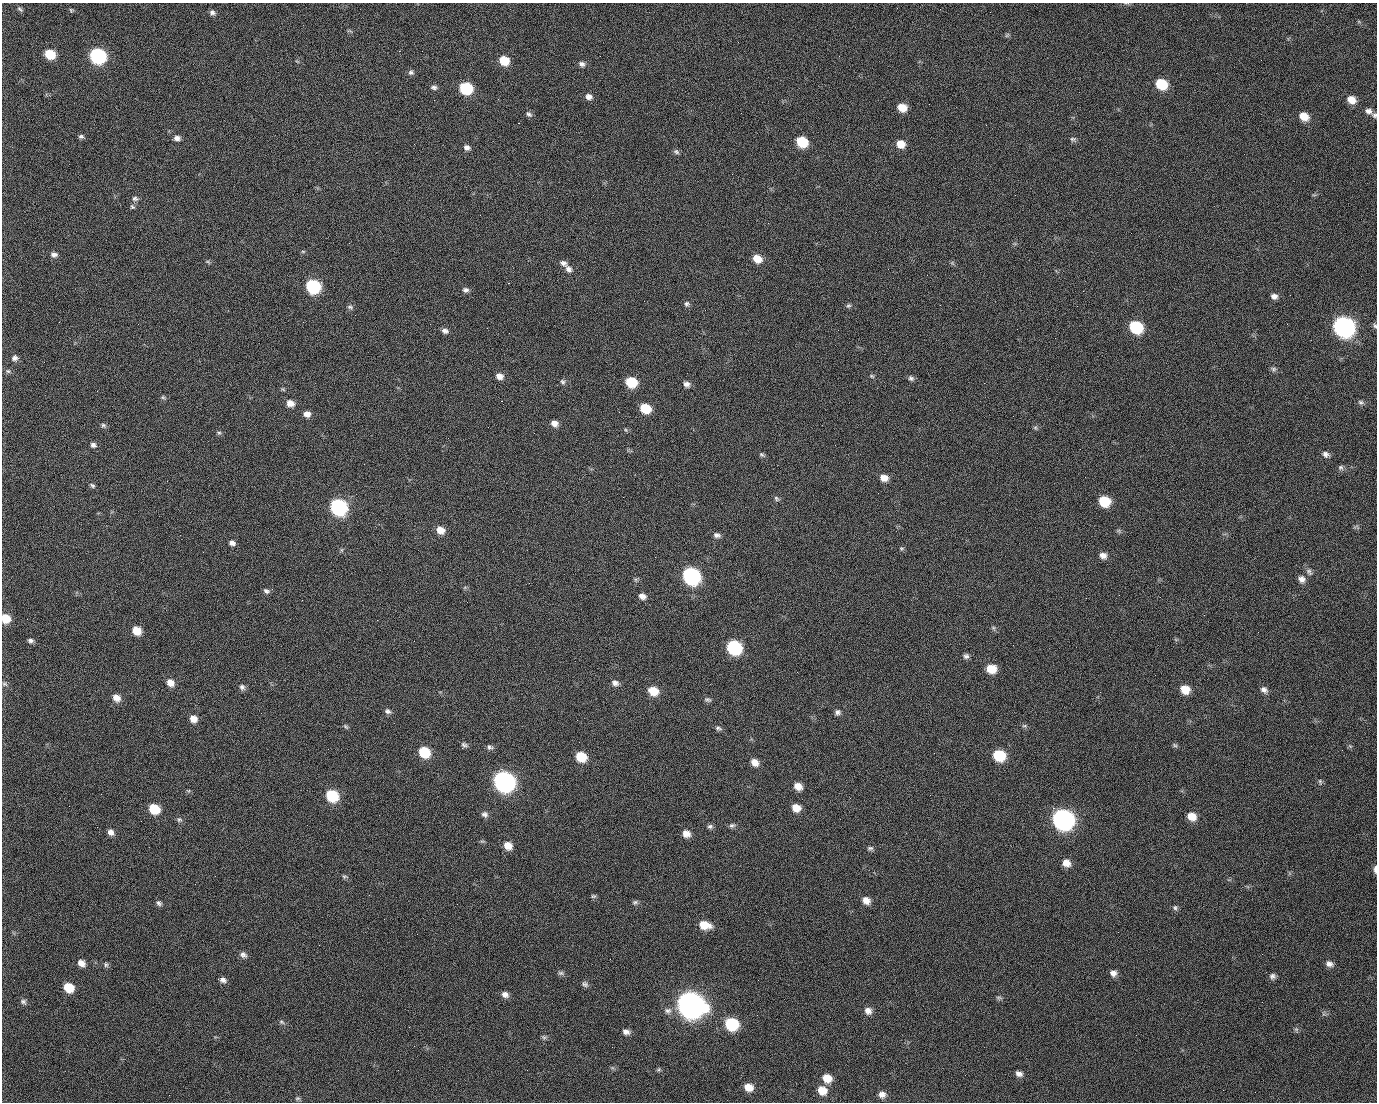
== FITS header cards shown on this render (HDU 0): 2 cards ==
NAXIS1  =                 1375 / length of data axis 1
NAXIS2  =                 1100 / length of data axis 2

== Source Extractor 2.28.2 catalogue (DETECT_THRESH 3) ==
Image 1375 x 1100 px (HDU 0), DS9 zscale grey, 1 PNG px = 1 image px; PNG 1379 x 1104 px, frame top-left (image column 1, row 1100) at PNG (2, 3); no overlay
Background 1540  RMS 34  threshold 101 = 3 sigma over >= 5 px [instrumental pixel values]
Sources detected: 203; all 203 listed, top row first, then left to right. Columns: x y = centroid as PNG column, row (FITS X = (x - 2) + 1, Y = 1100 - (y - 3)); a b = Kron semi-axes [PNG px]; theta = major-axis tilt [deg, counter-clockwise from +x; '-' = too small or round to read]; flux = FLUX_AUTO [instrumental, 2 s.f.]
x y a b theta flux
20 9 9 5 -39 4.2e+03
71 12 4 3 - 5.8e+03
212 12 7 5 -24 7.4e+03
990 12 2 2 - 2.0e+03
1007 35 7 4 45 3.4e+03
399 51 2 2 - 2.7e+04
50 54 8 7 - 6.6e+04
98 56 9 8 - 4.6e+05
839 56 2 2 - 9.4e+02
504 61 8 7 - 5.3e+04
582 64 8 6 -27 7.8e+03
411 72 7 7 - 6.0e+03
1161 84 9 7 -23 9.4e+04
434 87 9 6 -7 6.8e+03
466 88 9 7 -19 1.6e+05
589 97 8 7 - 1.1e+04
498 99 3 3 - 1.9e+03
434 100 2 2 - 4.9e+03
1351 100 9 8 - 2.5e+04
902 108 9 7 -18 3.4e+04
1368 111 10 7 -22 1.0e+04
529 114 9 6 -36 6.3e+03
1375 115 6 6 - 5.2e+03
1304 116 9 8 - 3.3e+04
518 123 2 2 - 3.3e+04
81 136 7 6 - 5.0e+03
177 138 8 6 -2 9.6e+03
1073 139 9 5 6 5.1e+03
802 142 9 7 -32 8.4e+04
900 144 9 8 - 2.9e+04
467 147 8 6 -18 8.9e+03
676 152 8 5 -39 5.4e+03
1015 195 2 2 - 7.5e+03
135 199 8 7 - 6.6e+03
132 207 8 6 -44 4.3e+03
480 215 2 2 - 1.0e+03
349 243 2 2 - 8.7e+02
303 251 6 4 -1 2.4e+03
54 255 9 7 -8 8.8e+03
757 259 9 8 - 3.1e+04
208 262 6 4 -19 3.1e+03
564 263 11 7 -30 9.3e+03
568 269 9 7 -44 1.0e+04
927 275 2 2 - 9.1e+02
508 283 2 2 - 5.8e+04
313 286 9 8 - 2.9e+05
466 290 8 7 - 7.3e+03
1083 291 3 2 - 4.1e+03
1290 295 2 2 - 2.4e+03
1274 296 8 7 - 1.0e+04
687 304 8 7 - 6.0e+03
848 306 6 6 - 4.6e+03
350 307 9 5 -15 5.2e+03
355 315 2 2 - 1.0e+03
59 322 3 2 - 1.8e+03
1287 324 2 2 - 1.7e+03
1375 326 7 5 -72 4.0e+03
1136 327 9 8 - 1.6e+05
1344 327 11 9 -32 1.3e+06
445 331 8 6 -23 8.9e+03
15 358 8 7 - 8.5e+03
1274 369 7 7 - 5.6e+03
8 371 6 6 - 4.7e+03
499 376 9 7 -13 1.4e+04
872 376 7 5 -22 3.6e+03
911 378 7 6 - 6.0e+03
563 382 8 6 -56 5.6e+03
631 382 9 7 -22 8.4e+04
984 383 2 2 - 2.3e+04
687 384 8 6 -27 9.7e+03
97 391 2 2 - 1.6e+03
163 397 6 5 - 3.9e+03
501 401 3 2 - 5.8e+04
1361 402 9 6 -18 5.6e+03
290 403 8 7 - 1.8e+04
645 408 9 7 -27 6.3e+04
619 412 2 2 - 1.1e+03
307 414 8 7 - 1.3e+04
554 423 8 7 - 1.4e+04
103 425 7 6 - 4.9e+03
1035 428 7 5 -30 3.5e+03
626 430 6 3 -70 2.6e+03
219 433 6 5 - 4.0e+03
93 445 8 7 - 7.7e+03
1326 454 9 7 -17 8.8e+03
762 455 8 5 -34 4.3e+03
1341 467 7 7 - 5.6e+03
884 478 9 7 -11 1.9e+04
92 485 8 5 -33 4.8e+03
623 497 2 2 - 3.4e+03
776 498 9 6 -52 4.8e+03
1104 501 9 8 - 8.1e+04
339 507 9 8 - 5.1e+05
440 530 9 8 - 2.2e+04
1119 531 7 4 -72 3.6e+03
717 535 9 6 -10 8.5e+03
232 543 7 6 - 8.7e+03
901 548 6 6 - 3.4e+03
341 550 6 4 90 3.1e+03
1103 555 9 7 -24 1.3e+04
655 557 2 2 - 1.1e+03
1309 572 11 6 -56 7.8e+03
691 576 10 9 - 6.0e+05
636 579 7 4 18 3.7e+03
1302 579 9 8 - 1.2e+04
266 591 8 5 -29 6.0e+03
642 596 9 7 -26 1.2e+04
6 618 8 7 - 3.9e+04
27 619 2 2 - 2.1e+03
377 620 2 2 - 1.4e+04
993 628 6 5 - 4.2e+03
137 630 8 7 - 3.6e+04
30 641 7 5 1 6.2e+03
734 647 9 8 - 2.9e+05
966 656 7 7 - 6.8e+03
991 669 10 8 -8 4.2e+04
170 683 9 7 -41 1.9e+04
615 683 9 7 -25 1.0e+04
4 684 8 5 -26 4.8e+03
242 687 8 7 - 7.5e+03
1185 689 9 8 - 3.5e+04
1264 690 9 7 -41 9.8e+03
653 691 9 8 - 4.0e+04
116 698 9 7 -40 1.8e+04
708 700 10 6 -15 5.7e+03
388 711 8 6 -32 6.7e+03
837 712 7 6 - 7.2e+03
193 719 8 7 - 1.9e+04
1024 726 8 4 -7 3.9e+03
346 727 8 4 -45 3.7e+03
718 728 9 5 -22 5.6e+03
464 745 10 5 -21 6.0e+03
1175 745 7 5 -30 4.0e+03
490 747 9 6 -23 6.1e+03
424 752 9 8 - 8.8e+04
934 753 3 2 - 2.0e+03
999 755 9 8 - 1.1e+05
581 757 9 7 -28 6.4e+04
755 762 9 7 -39 1.9e+04
504 781 10 9 - 1.4e+06
1320 782 9 5 -75 4.5e+03
798 786 8 7 - 2.1e+04
101 794 2 2 - 2.9e+03
930 795 2 2 - 9.2e+03
332 796 9 8 - 1.2e+05
796 808 9 7 -19 2.6e+04
1053 808 2 2 - 1.9e+04
154 809 9 7 -32 6.7e+04
484 814 9 7 -23 8.1e+03
1192 816 9 8 - 2.8e+04
179 819 8 7 - 5.6e+03
1063 819 11 9 -31 1.3e+06
732 825 8 6 10 6.0e+03
710 826 7 6 - 5.6e+03
111 832 8 6 -47 1.1e+04
686 834 9 8 - 1.8e+04
508 846 9 7 -33 2.5e+04
870 848 8 5 8 5.1e+03
1066 863 9 8 - 2.0e+04
1375 869 9 4 -90 9.2e+03
345 877 9 5 -1 4.3e+03
593 896 7 5 -12 4.1e+03
866 900 9 8 - 1.7e+04
635 902 8 6 11 5.1e+03
159 903 7 6 - 6.0e+03
457 904 2 2 - 1.6e+03
1175 908 7 6 - 5.3e+03
229 921 2 2 - 9.7e+02
704 925 11 7 -13 3.9e+04
1118 932 2 2 - 3.0e+03
243 955 10 7 -37 9.0e+03
610 959 2 2 - 2.9e+03
81 963 8 6 -36 1.6e+04
1329 964 10 7 -22 1.0e+04
106 965 7 5 -75 4.3e+03
561 973 9 6 0 5.4e+03
1113 973 7 7 - 1.2e+04
1272 976 8 7 - 8.0e+03
223 980 8 7 - 8.5e+03
758 980 2 2 - 2.2e+03
585 984 8 7 - 6.1e+03
69 987 8 7 - 5.3e+04
505 994 9 7 -25 1.1e+04
999 998 10 4 -5 4.4e+03
23 1002 8 7 - 6.0e+03
691 1005 12 10 -27 3.2e+06
668 1011 11 9 4 1.2e+04
868 1011 9 8 - 1.3e+04
757 1015 2 2 - 1.5e+03
282 1022 8 5 -27 4.7e+03
732 1024 9 8 - 1.7e+05
1296 1029 6 6 - 4.7e+03
626 1032 9 6 -11 1.0e+04
1136 1035 2 2 - 9.0e+02
544 1037 7 5 -21 4.4e+03
659 1069 7 4 32 3.5e+03
1019 1074 8 6 -25 9.7e+03
827 1078 9 8 - 3.2e+04
749 1087 9 7 -19 2.6e+04
822 1090 10 9 - 3.2e+04
882 1094 8 8 - 1.2e+04
169 1095 2 2 - 6.7e+03
297 1098 7 5 1 4.0e+03
At the frame edge (FLAGS 8, measured only in part): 4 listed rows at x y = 1375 115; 1375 326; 6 618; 1375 869